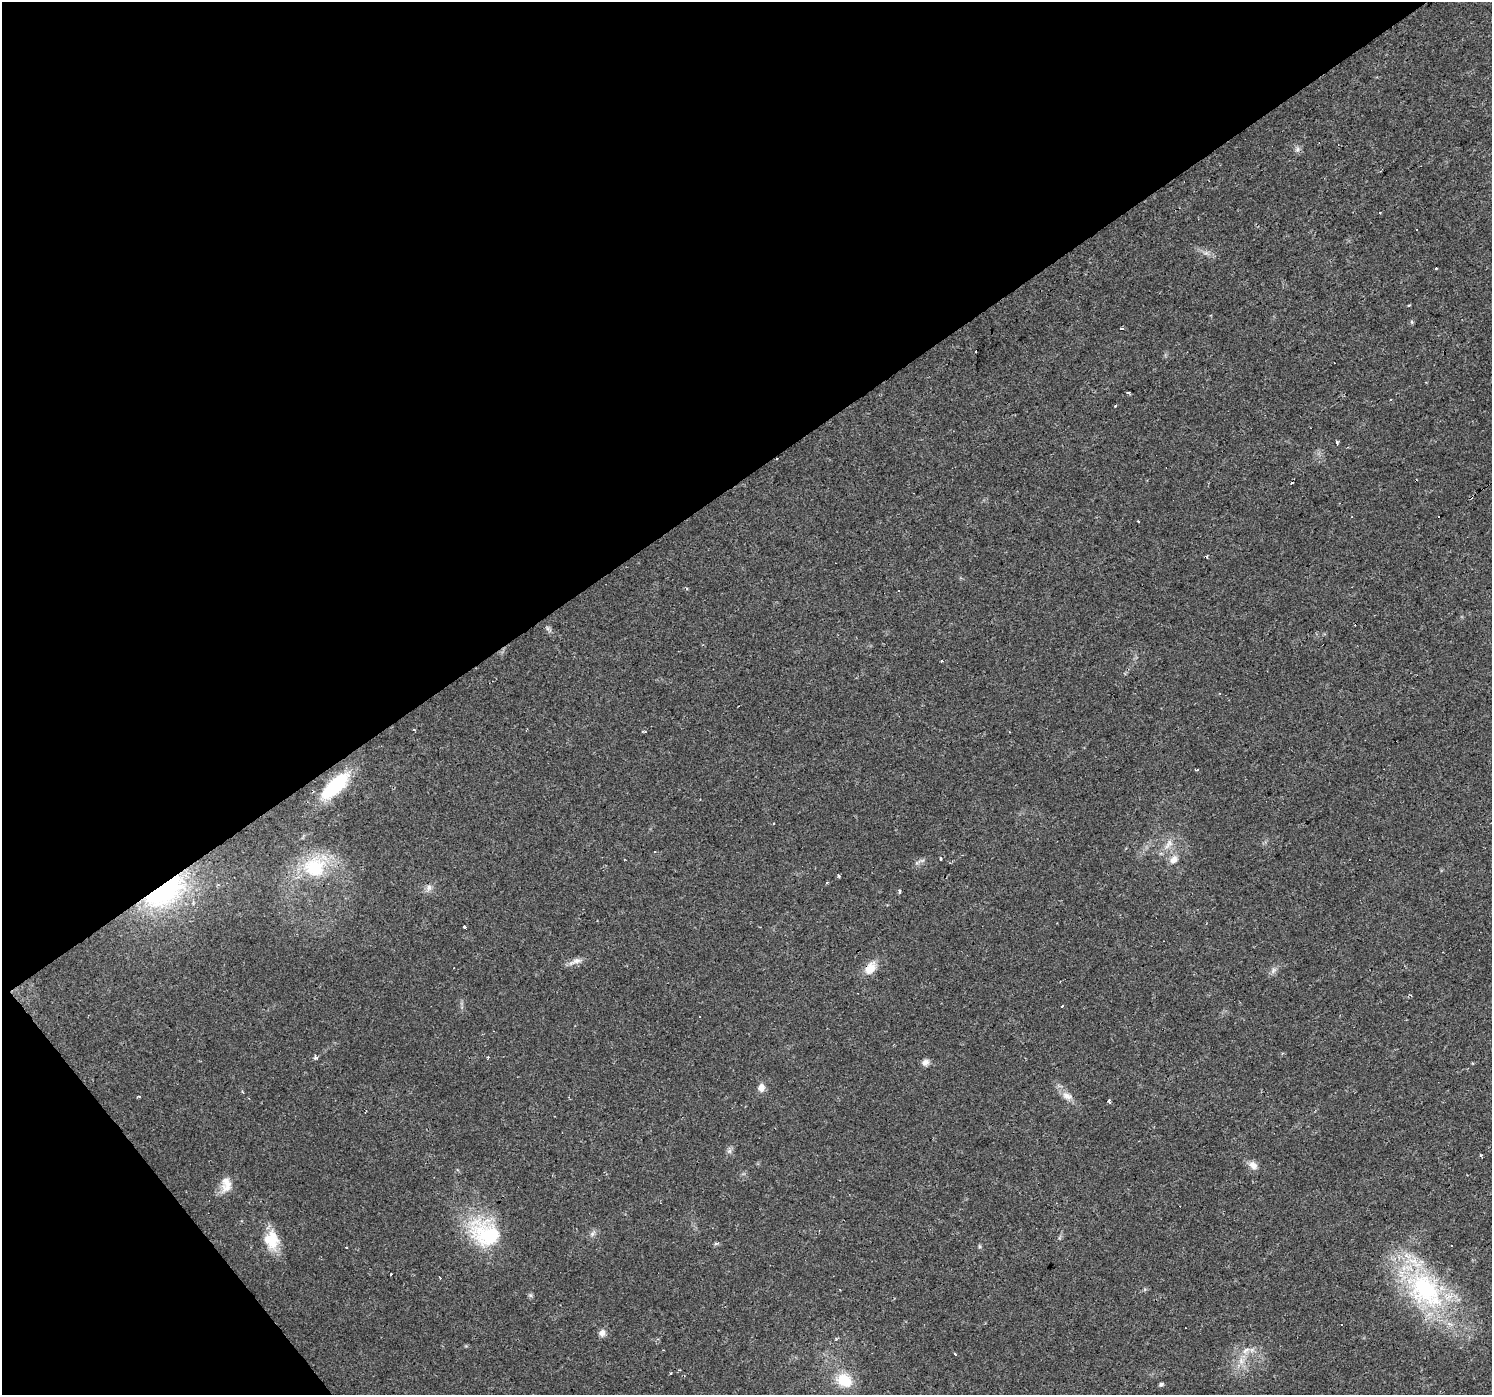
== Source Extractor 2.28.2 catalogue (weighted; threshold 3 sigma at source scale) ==
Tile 5 of 4 x 4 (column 1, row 2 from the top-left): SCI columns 2-1491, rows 2979-4371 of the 5959 x 5893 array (HDU 1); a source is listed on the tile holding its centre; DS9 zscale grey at full resolution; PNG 1494 x 1397 px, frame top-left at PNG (2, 2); no overlay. Shown black and unused: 37% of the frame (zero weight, under 2 of 3 exposures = <1% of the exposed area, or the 3 px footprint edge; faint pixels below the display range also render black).
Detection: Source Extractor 2.28.2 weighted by HDU 2 'WHT'; one run over the whole footprint, this tile lists its part. Background 0.0205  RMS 0.0033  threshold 0.0149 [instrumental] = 3 sigma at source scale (4.5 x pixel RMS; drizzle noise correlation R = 1.50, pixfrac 1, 0.0396/0.0396 arcsec/px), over >= 5 px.
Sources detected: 68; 13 cosmic-ray / hot-pixel residue — not listed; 1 inside a brighter listed object's ellipse — not listed separately; the other 54 listed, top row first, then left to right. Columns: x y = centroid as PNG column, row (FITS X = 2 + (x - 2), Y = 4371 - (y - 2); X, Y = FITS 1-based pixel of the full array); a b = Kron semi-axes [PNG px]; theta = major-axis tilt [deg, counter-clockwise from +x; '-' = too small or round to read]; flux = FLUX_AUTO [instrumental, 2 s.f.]
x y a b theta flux
1297 149 8 6 23 0.94
1206 253 6 5 - 0.78
1436 268 3 2 - 0.66
1412 322 6 4 -88 0.45
975 351 3 3 - 0.8
1128 392 3 3 - 1.6
1391 399 3 2 - 0.37
1115 406 3 3 - 0.83
1336 443 3 3 - 2
777 459 2 2 - 0.26
898 590 3 3 - 0.74
942 661 3 3 - 0.52
414 730 4 3 - 0.33
1197 770 4 2 - 0.39
335 786 26 10 44 28
1168 844 16 6 52 2.3
654 851 3 3 - 0.6
940 858 4 3 - 0.39
1173 860 11 8 47 2.5
918 861 13 4 39 0.93
314 868 23 23 - 18
839 876 4 3 - 0.78
826 882 3 2 - 0.54
429 887 9 7 -90 1.4
164 891 43 23 35 58
900 891 4 3 - 3.8
465 927 4 3 - 2.4
575 961 21 5 30 1.9
870 968 15 12 43 4.5
1273 970 9 6 58 1.2
1062 1006 3 3 - 1.2
316 1058 4 4 - 0.85
925 1062 9 8 - 1.5
761 1088 10 8 85 2.1
1067 1096 16 9 -32 2.8
1109 1101 4 3 - 1.1
729 1151 7 6 - 0.91
1253 1165 13 8 -50 2.1
227 1186 20 13 50 3.8
592 1233 10 5 51 0.98
487 1234 44 28 -18 27
272 1240 24 18 -81 8.1
716 1243 7 4 1 0.5
1451 1245 3 2 - 0.51
979 1246 6 4 -71 0.44
391 1275 3 3 - 0.87
1425 1290 66 40 -51 53
602 1333 9 8 - 1.6
836 1339 4 3 - 0.58
1246 1350 13 5 36 1.8
679 1370 3 2 - 0.31
670 1373 3 2 - 0.57
844 1380 22 17 -29 8.5
1161 1384 5 4 - 0.81
Overlapping masked pixels (flux is a lower limit): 6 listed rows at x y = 777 459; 335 786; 164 891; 870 968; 487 1234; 1425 1290
Unlisted compact peaks at least as high as the median listed source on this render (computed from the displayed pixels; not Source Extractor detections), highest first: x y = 1481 1155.